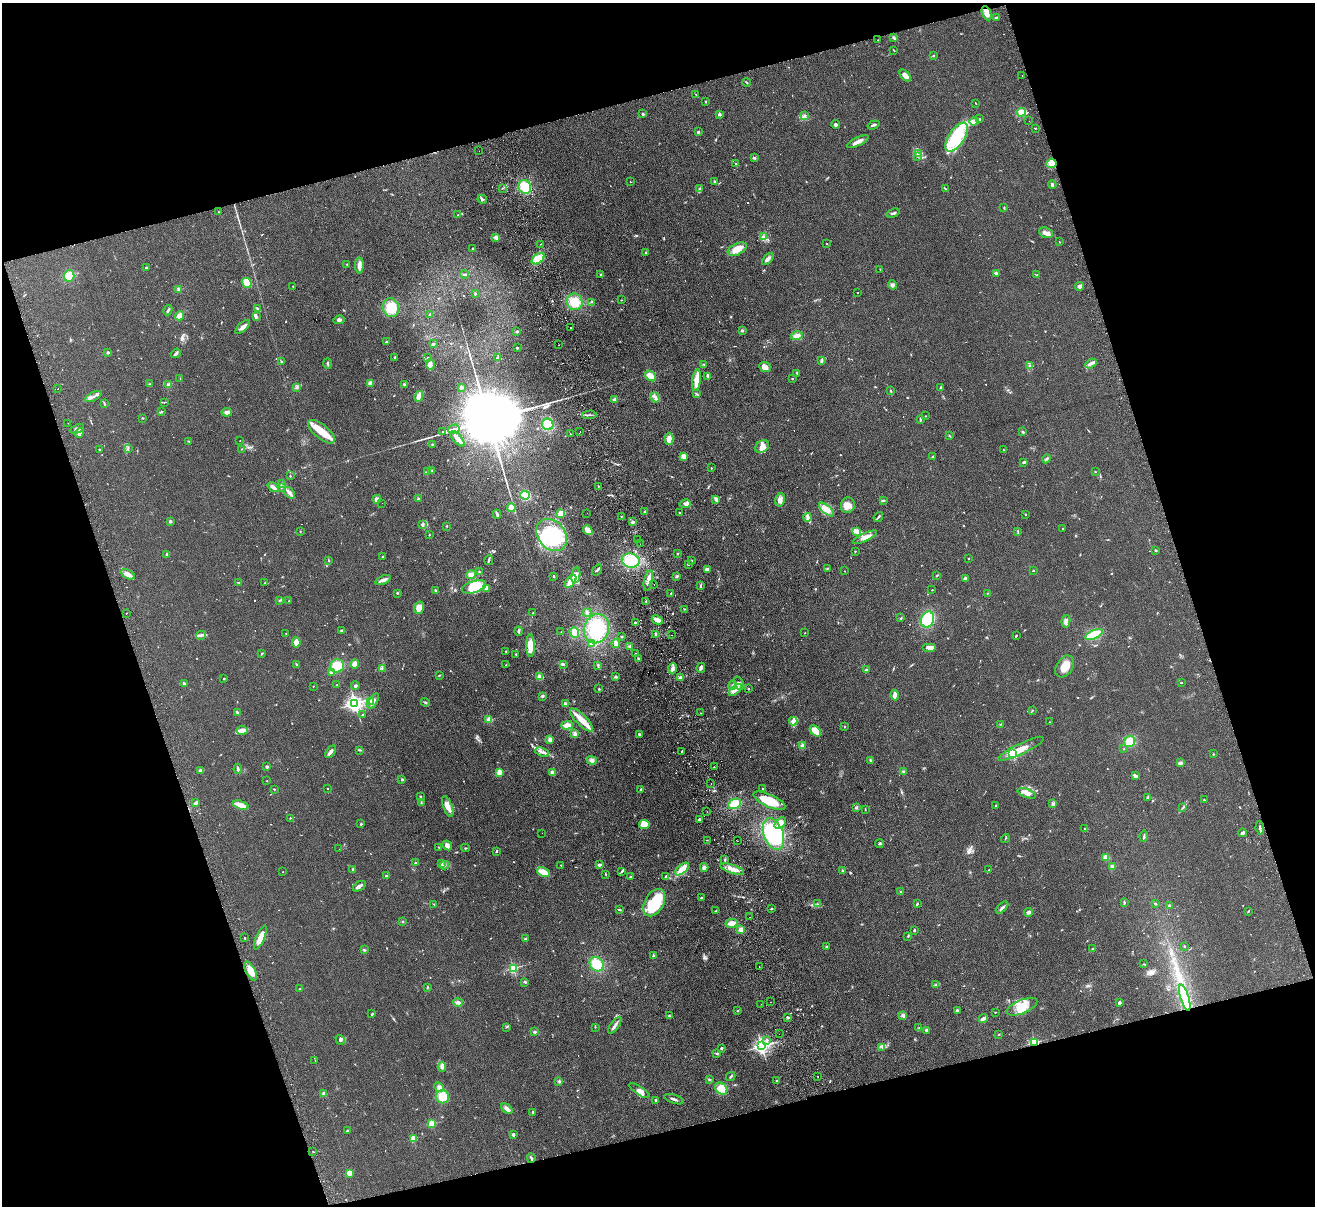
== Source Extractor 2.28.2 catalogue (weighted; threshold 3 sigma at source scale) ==
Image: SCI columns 56-5306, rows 290-5102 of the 5362 x 5269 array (HDU 1 of 3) = the unmasked area's bounding box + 8 px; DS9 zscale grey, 4 x 4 block average (1 PNG px = mean of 4 x 4 image px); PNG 1317 x 1208 px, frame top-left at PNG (2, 3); each listed source drawn as its Kron ellipse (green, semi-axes under 4 px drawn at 4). Shown black and unused: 35% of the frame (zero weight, under 2 of 3 exposures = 3% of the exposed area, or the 3 px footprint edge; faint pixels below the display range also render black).
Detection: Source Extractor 2.28.2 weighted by HDU 2 'WHT'. Background 0.13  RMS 0.011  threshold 0.0508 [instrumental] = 3 sigma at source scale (4.5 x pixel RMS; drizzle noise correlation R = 1.50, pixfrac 1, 0.05/0.05 arcsec/px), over >= 5 px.
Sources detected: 854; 4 too faint to see at this stretch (4 x 4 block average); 4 inside a brighter object's white glare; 26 cosmic-ray / hot-pixel residue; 3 long thin detections or spike segments (spike, bleed or trail) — neither listed nor drawn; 12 coinciding with a brighter row at this scale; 51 inside a brighter listed object's ellipse — not listed separately; of the other 754, all 500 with FLUX_AUTO >= 2.9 (the completeness limit of this list) listed and drawn (254 fainter detections not listed), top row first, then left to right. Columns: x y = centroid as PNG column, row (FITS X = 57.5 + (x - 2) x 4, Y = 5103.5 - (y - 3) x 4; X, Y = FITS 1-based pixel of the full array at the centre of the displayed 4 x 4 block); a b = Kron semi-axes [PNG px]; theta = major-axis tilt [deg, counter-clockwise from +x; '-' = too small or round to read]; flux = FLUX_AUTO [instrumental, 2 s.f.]
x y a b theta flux
987 13 7 3 -67 42
997 18 4 2 - 12
894 38 4 2 - 9.1
878 40 2 2 - 3.4
894 50 3 2 - 3.7
934 55 2 2 - 5.2
905 76 7 3 -48 40
1022 76 2 2 - 5.6
747 82 4 2 - 6
696 95 3 2 - 3.9
706 101 2 2 - 6.5
975 103 2 2 - 3.5
1021 112 4 4 - 34
643 114 2 2 - 34
719 114 3 3 - 13
805 115 3 2 - 7.3
979 119 2 2 - 5.4
974 121 5 2 - 14
1029 121 2 2 - 3.5
836 124 4 3 - 12
873 125 6 2 19 15
1035 128 3 2 - 3.4
698 132 2 2 - 13
957 137 16 8 57 200
858 142 11 2 26 46
479 151 2 2 - 13
918 154 3 2 - 8.1
917 156 2 2 - 3.9
754 158 4 2 - 6.6
1051 163 5 4 - 40
736 164 3 2 - 4
714 181 2 2 - 7.5
630 182 2 2 - 5.3
1052 185 4 2 - 12
525 187 7 6 - 100
502 188 2 2 - 4.4
700 189 2 2 - 4.9
946 189 2 2 - 4.2
482 199 5 3 - 12
1004 208 3 2 - 4.5
219 212 2 2 - 3.2
893 213 7 2 19 13
458 215 2 2 - 4.2
1046 233 7 5 -20 29
763 236 3 2 - 5.6
496 237 4 3 - 18
1059 242 2 2 - 2.9
540 244 2 2 - 3.1
827 244 2 2 - 3.3
473 248 2 2 - 3.5
737 249 10 5 27 75
646 253 2 2 - 37
538 259 7 4 37 97
768 259 7 3 47 21
347 264 3 2 - 4.1
359 265 8 4 -89 27
146 268 3 2 - 7.1
880 269 2 2 - 3.1
996 273 2 2 - 5
464 274 4 2 - 6.5
601 274 2 2 - 17
1037 275 2 2 - 4.2
69 276 6 5 - 83
247 283 5 4 - 74
893 285 4 2 - 10
293 286 3 2 - 2.9
1080 286 4 3 - 25
179 289 3 2 - 21
857 292 2 2 - 4.3
475 294 3 2 - 7.1
621 300 2 2 - 3.2
575 302 8 7 - 110
591 302 2 2 - 4.7
391 308 9 8 - 120
257 309 2 2 - 3.8
168 310 5 2 - 9.1
430 314 4 2 - 4.9
179 316 5 3 - 41
256 316 4 2 - 8.3
339 320 5 3 - 17
243 327 9 3 43 29
571 327 2 2 - 12
517 331 2 2 - 38
742 331 2 2 - 43
797 336 6 4 13 34
386 342 4 2 - 8.3
433 344 3 2 - 12
559 345 2 2 - 4
517 348 3 2 - 5.4
108 352 2 2 - 41
176 353 5 3 - 11
395 357 2 2 - 8.8
428 357 2 2 - 14
497 358 2 2 - 7
281 361 3 2 - 4.2
821 361 4 2 - 14
328 363 5 2 - 8.4
1091 363 6 3 29 18
430 364 5 3 - 19
704 364 3 2 - 5.4
1030 366 2 2 - 4.6
765 367 6 5 - 45
797 373 2 2 - 4.6
651 376 6 4 -39 55
707 376 3 2 - 4.7
792 378 2 2 - 13
180 379 2 2 - 3
697 380 11 4 83 91
370 383 2 2 - 140
150 384 3 2 - 3.9
404 384 2 2 - 12
169 385 3 3 - 17
297 387 3 2 - 6.6
461 387 3 3 - 11
941 388 3 2 - 6.5
57 389 2 2 - 4.1
890 391 3 2 - 5.3
697 394 4 2 - 7.1
94 396 9 2 28 19
419 396 5 3 - 42
655 397 5 3 - 19
615 399 4 3 - 16
164 402 4 2 - 4.4
104 403 3 2 - 6.3
161 412 2 2 - 10
227 412 5 3 - 25
589 415 7 2 2 12
925 416 2 2 - 5.1
143 418 3 2 - 3.7
920 419 4 2 - 8.8
68 423 2 2 - 3.5
548 424 6 5 - 90
77 429 7 3 22 17
454 429 6 2 15 6800
580 431 2 2 - 3.3
321 432 16 7 -39 130
443 432 2 2 - 110
1023 432 2 2 - 12
79 433 5 3 - 14
570 433 2 2 - 8.7
949 436 2 2 - 5.5
457 439 9 3 -49 42
669 439 6 3 -89 37
189 441 3 2 - 4.7
240 441 2 2 - 3.6
432 444 2 2 - 3.5
762 446 7 5 38 46
128 448 3 2 - 7.4
99 449 3 2 - 5.3
241 449 2 2 - 3.2
1004 450 2 2 - 3.8
684 456 4 3 - 26
933 456 3 2 - 4.2
1046 459 4 2 - 12
1023 462 3 2 - 8.4
711 468 2 2 - 4
432 470 2 2 - 3.2
1095 471 3 2 - 3
427 472 4 2 - 8.3
290 476 2 2 - 4.1
281 484 3 2 - 5
598 486 2 2 - 3.4
273 487 6 3 -39 24
282 487 2 2 - 3.2
290 493 6 3 -51 31
525 495 5 4 - 76
377 499 4 3 - 17
419 499 3 2 - 5
716 499 4 2 - 19
780 500 7 5 78 28
883 500 3 2 - 6.3
382 503 2 2 - 4.1
685 504 5 4 - 18
848 505 8 7 - 53
511 508 4 3 - 32
826 510 9 3 -41 39
645 512 2 2 - 11
679 512 2 2 - 3.7
561 513 3 3 - 66
587 513 2 2 - 3.2
497 514 4 2 - 15
1025 514 2 2 - 4.7
621 516 2 2 - 9
807 517 4 3 - 17
878 517 5 2 - 7.7
170 521 2 2 - 59
633 522 3 2 - 16
422 524 4 3 - 11
447 526 2 2 - 4.1
1063 528 2 2 - 12
588 530 5 3 - 44
300 531 2 2 - 4
857 531 3 3 - 13
1018 531 3 2 - 4.5
429 535 2 2 - 4
552 535 18 13 -51 320
865 537 13 4 25 42
637 540 2 2 - 3.8
640 544 2 2 - 5.2
1156 550 2 2 - 7.5
855 551 2 2 - 3.8
166 554 3 2 - 9
678 554 2 2 - 3.9
382 557 3 2 - 5.6
968 558 2 2 - 11
489 560 5 2 - 9.3
329 561 2 2 - 3
631 561 9 7 -11 170
691 561 2 2 - 10
688 564 2 2 - 6.5
827 568 3 2 - 4
707 569 3 3 - 16
597 570 6 2 53 10
844 571 2 2 - 3.6
1033 571 2 2 - 15
479 572 3 2 - 6
128 574 8 4 -26 36
471 575 5 4 - 30
576 575 8 3 80 27
937 575 3 2 - 4.9
553 576 3 2 - 4.9
677 576 3 2 - 7.6
965 578 3 3 - 15
383 580 8 2 22 33
571 581 7 4 53 69
648 581 10 3 78 32
238 582 4 2 - 3.5
265 583 3 2 - 6.2
654 585 2 2 - 3.4
701 586 4 2 - 6.4
474 587 12 6 17 110
486 588 3 3 - 16
932 590 2 2 - 4.2
435 591 3 2 - 10
397 593 2 2 - 5
671 593 2 2 - 4.2
988 593 2 2 - 3.5
279 600 2 2 - 3.7
289 601 2 2 - 3.6
646 601 2 2 - 3.7
419 608 6 5 - 59
684 609 2 2 - 3.3
587 612 4 3 - 16
126 613 2 2 - 4.1
533 613 2 2 - 3.9
901 618 2 2 - 4.4
928 619 8 6 70 220
657 620 6 2 -27 51
1066 621 6 3 79 23
636 622 2 2 - 25
596 629 15 12 67 290
342 631 3 2 - 10
519 631 4 2 - 9.8
561 632 2 2 - 4.3
286 633 2 2 - 3.7
574 633 5 4 - 47
805 633 2 2 - 3.1
656 634 3 2 - 12
201 635 5 2 - 15
671 635 2 2 - 12
1094 635 9 4 24 150
1016 636 4 2 - 2.9
622 637 2 2 - 7.6
296 642 5 4 - 40
616 643 4 3 - 28
592 644 4 4 - 26
530 646 11 4 -89 95
630 647 3 3 - 15
930 647 7 2 0 43
506 651 2 2 - 4.5
262 653 3 2 - 5.6
516 654 2 2 - 4.6
636 654 3 2 - 4.6
638 659 3 2 - 7.1
296 664 2 2 - 3.2
355 664 4 4 - 33
563 664 4 2 - 8.1
506 665 2 2 - 3.6
337 666 7 6 - 110
598 666 4 2 - 6.9
1065 666 12 8 57 78
382 668 3 2 - 7.2
673 668 5 3 - 21
701 668 5 3 - 16
866 670 2 2 - 39
331 673 3 2 - 6.8
439 675 2 2 - 4.3
540 677 4 3 - 31
616 677 2 2 - 5.5
680 677 4 3 - 15
224 679 2 2 - 20
739 683 7 2 -65 11
1181 683 2 2 - 14
184 684 4 2 - 9.9
337 685 2 2 - 6.8
733 685 4 2 - 11
313 686 2 2 - 6.6
355 686 4 2 - 8.5
599 689 2 2 - 4.9
749 689 2 2 - 3.8
735 690 8 4 42 35
895 695 5 2 - 40
542 696 3 2 - 10
371 701 3 3 - 8.5
373 701 9 2 60 19
425 702 4 2 - 8.5
355 703 3 2 - 2700
565 704 3 3 - 13
1032 711 3 2 - 4.4
237 712 3 2 - 14
701 713 2 2 - 11
363 715 2 2 - 4.7
489 720 2 2 - 210
582 720 15 5 -45 79
793 721 4 2 - 14
1049 722 2 2 - 3.4
1001 724 2 2 - 3.1
567 725 6 4 2 36
844 727 2 2 - 3
242 730 5 2 - 82
815 731 6 4 -44 78
575 734 4 2 - 17
639 734 2 2 - 8.6
550 740 3 3 - 20
1130 742 6 5 - 82
802 745 4 3 - 18
1021 749 25 5 25 120
1124 749 2 2 - 3
360 750 3 2 - 5.3
681 751 2 2 - 12
331 752 7 3 52 23
542 752 7 3 -21 22
1013 754 2 2 - 540
1213 754 2 2 - 3.2
592 760 5 3 - 16
870 760 3 2 - 9
1181 763 3 2 - 30
267 766 3 2 - 6.5
714 767 2 2 - 3.3
238 769 5 2 - 13
201 770 3 2 - 16
903 771 3 2 - 6.8
499 772 2 2 - 190
552 773 3 3 - 22
1135 776 3 2 - 31
402 780 2 2 - 35
267 781 2 2 - 8
711 784 2 2 - 3
328 788 2 2 - 8.9
274 789 2 2 - 4
641 789 2 2 - 5.7
763 789 2 2 - 18
1027 793 10 3 -19 36
420 796 2 2 - 16
1148 797 3 2 - 8.4
1204 800 2 2 - 4.4
769 801 17 6 -25 160
196 803 4 2 - 18
421 803 3 2 - 5.3
735 804 7 5 27 84
1053 804 2 2 - 3.4
241 805 8 3 -17 65
996 805 2 2 - 19
448 806 11 4 -69 49
856 808 3 2 - 9.9
1182 808 4 2 - 4
865 809 3 2 - 3.1
707 812 2 2 - 4.1
290 818 2 2 - 3.9
699 820 2 2 - 17
780 823 7 4 45 50
361 824 2 2 - 22
644 824 5 4 - 82
1260 828 7 2 -84 12
1085 829 4 3 - 9.9
542 833 2 2 - 3.2
1243 833 4 2 - 19
773 834 17 9 -69 570
1144 836 6 2 82 9.1
1005 838 5 2 - 4.5
707 840 2 2 - 3
737 841 2 2 - 3.7
879 844 4 3 - 8.4
447 845 5 4 - 17
439 847 3 2 - 5
466 848 4 2 - 4.7
339 849 2 2 - 3
496 851 2 2 - 23
1106 857 4 4 - 23
725 860 3 2 - 5.9
416 863 3 2 - 6
441 863 2 2 - 5
445 865 4 2 - 9.7
561 865 2 2 - 5.8
599 865 2 2 - 21
1112 866 3 3 - 13
704 867 4 3 - 17
353 869 4 2 - 8.5
682 869 8 4 42 100
732 869 12 3 -18 45
843 870 3 2 - 5.9
989 870 3 2 - 4.1
622 871 4 2 - 11
283 872 2 2 - 5
543 872 6 4 -26 70
606 874 3 2 - 4
386 876 2 2 - 14
666 876 3 2 - 4.6
631 877 3 2 - 7.3
359 886 7 3 33 22
900 892 3 2 - 4
701 898 3 2 - 5.4
1124 902 4 2 - 7.8
654 903 15 9 61 250
434 904 3 2 - 4.5
817 904 2 2 - 3.4
917 904 3 2 - 8.3
1155 904 2 2 - 3.2
1169 906 2 2 - 6.3
772 908 2 2 - 24
1002 908 7 2 43 18
620 910 4 2 - 5.5
716 911 3 2 - 7.2
1248 911 3 2 - 3.5
1028 912 4 3 - 16
750 917 2 2 - 3.6
402 921 2 2 - 3.5
731 923 6 3 13 54
741 929 3 3 - 23
914 930 2 2 - 24
908 936 2 2 - 4.2
244 938 2 2 - 11
260 938 13 4 67 70
525 939 2 2 - 8.5
1184 946 2 2 - 11
826 947 3 2 - 5.2
1093 949 3 2 - 7.2
364 950 3 2 - 5
653 956 3 2 - 7.3
597 964 8 6 -51 110
1143 964 3 2 - 3.7
759 967 2 2 - 3.3
513 968 2 2 - 760
251 971 10 4 -63 74
525 982 3 2 - 7.8
936 985 4 2 - 10
427 987 3 2 - 5
299 989 2 2 - 3.5
1185 998 13 2 -73 95
458 1002 5 3 - 20
771 1002 2 2 - 4.2
1119 1003 3 2 - 20
761 1004 2 2 - 3
1022 1007 16 6 23 110
737 1011 2 2 - 6.6
957 1011 3 2 - 17
995 1012 2 2 - 4.2
372 1014 4 2 - 7.2
903 1015 3 3 - 17
669 1016 3 2 - 6.3
788 1017 3 2 - 12
983 1019 4 3 - 18
615 1025 10 2 55 26
506 1027 2 2 - 4.8
595 1027 2 2 - 3.5
919 1028 2 2 - 3
926 1030 3 2 - 8.7
535 1032 3 2 - 9.9
779 1034 2 2 - 2.9
999 1034 2 2 - 5.1
340 1040 5 3 - 13
767 1040 3 2 - 9.8
1035 1042 2 2 - 660
762 1046 2 2 - 2200
882 1047 2 2 - 3
721 1048 2 2 - 8.6
717 1054 3 2 - 7.9
315 1060 2 2 - 5
442 1067 5 3 - 16
818 1076 2 2 - 4.5
731 1077 5 2 - 8.3
709 1079 2 2 - 4.5
559 1081 3 2 - 8.2
777 1081 2 2 - 18
439 1087 5 3 - 17
721 1089 7 5 -43 84
639 1091 11 4 -33 43
323 1093 3 2 - 6.3
442 1097 7 6 - 90
674 1099 10 2 -19 17
655 1100 2 2 - 6.4
507 1109 6 3 -38 27
532 1112 2 2 - 23
432 1124 2 2 - 330
347 1131 3 2 - 3.2
513 1134 3 2 - 11
413 1139 2 2 - 240
313 1152 2 2 - 3.6
531 1158 5 2 - 11
349 1173 3 3 - 28
Overlapping masked pixels (flux is a lower limit): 1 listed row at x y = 1035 1042
Diffuse or blended objects may show on this block-average render without a row.